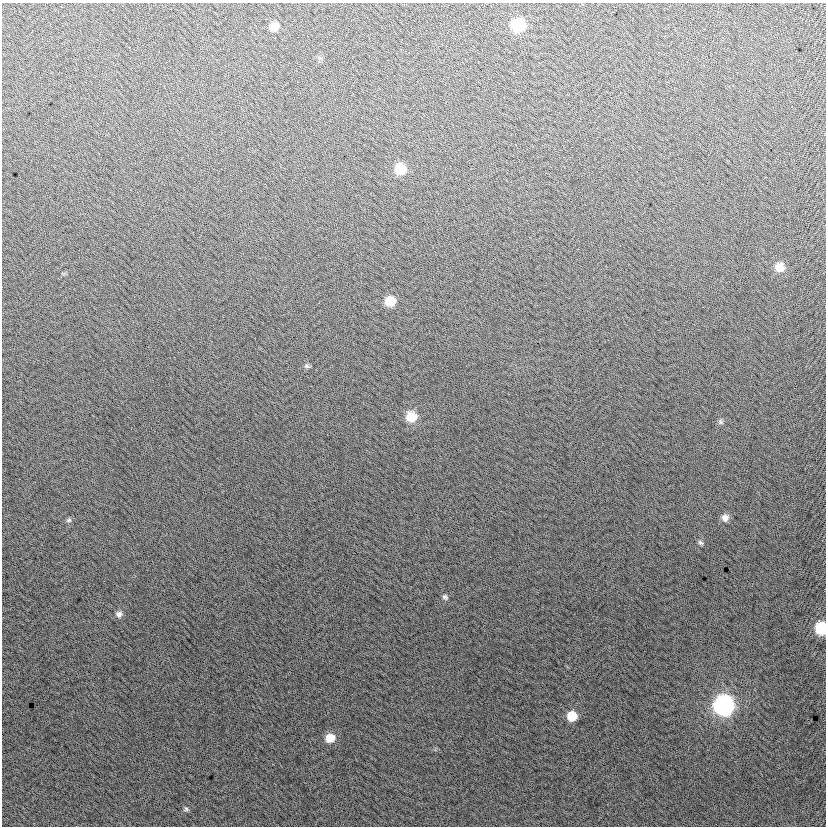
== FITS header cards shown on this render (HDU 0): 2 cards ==
NAXIS1  =                  824
NAXIS2  =                  824

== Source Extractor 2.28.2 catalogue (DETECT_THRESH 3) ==
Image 824 x 824 px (HDU 0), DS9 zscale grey, 1 PNG px = 1 image px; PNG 828 x 828 px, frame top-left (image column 1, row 824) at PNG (2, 3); no overlay
Background 4.1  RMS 13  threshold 40.2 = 3 sigma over >= 5 px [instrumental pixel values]
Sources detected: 18; all 18 listed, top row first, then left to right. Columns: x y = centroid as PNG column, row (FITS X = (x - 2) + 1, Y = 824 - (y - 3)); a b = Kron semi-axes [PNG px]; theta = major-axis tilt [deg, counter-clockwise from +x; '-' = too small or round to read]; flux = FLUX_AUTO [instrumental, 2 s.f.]
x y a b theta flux
518 25 9 9 - 60000
274 27 8 8 - 12000
400 169 9 9 - 26000
779 267 9 9 - 13000
390 301 8 8 - 19000
307 366 8 6 -28 2000
411 417 10 10 - 19000
721 422 8 6 -54 2100
725 518 9 9 - 5600
69 520 8 6 15 2000
700 542 7 6 - 2100
445 597 7 6 - 2200
119 614 8 8 - 4000
821 628 9 8 - 50000
724 705 10 10 - 270000
572 716 8 8 - 18000
330 738 10 9 - 13000
186 809 7 6 - 1800
At the frame edge (FLAGS 8, measured only in part): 1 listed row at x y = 821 628